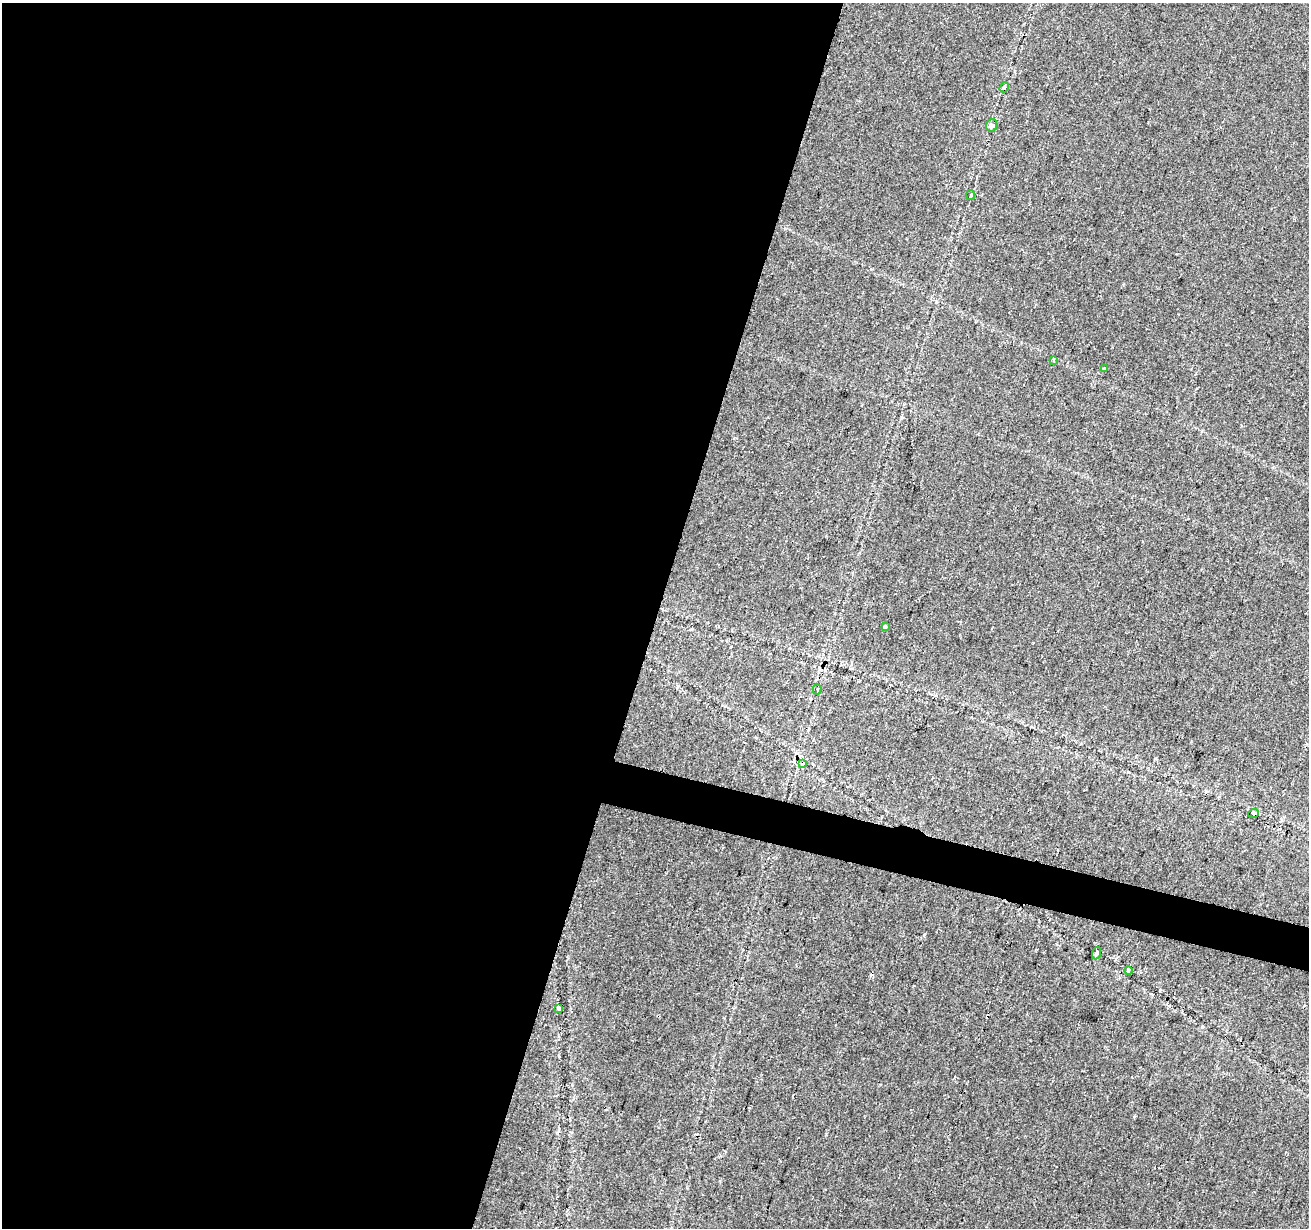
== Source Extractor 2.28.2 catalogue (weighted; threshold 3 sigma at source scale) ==
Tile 5 of 4 x 4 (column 1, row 2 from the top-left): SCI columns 9-1315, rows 2741-3966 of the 5255 x 5425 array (HDU 1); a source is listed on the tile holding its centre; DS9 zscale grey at full resolution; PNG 1311 x 1230 px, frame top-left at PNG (2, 3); each listed source drawn as its Kron ellipse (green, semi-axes under 4 px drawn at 4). Shown black and unused: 52% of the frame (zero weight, under 2 of 3 exposures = <1% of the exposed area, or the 3 px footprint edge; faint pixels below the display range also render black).
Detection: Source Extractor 2.28.2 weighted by HDU 2 'WHT'; one run over the whole footprint, this tile lists its part. Background 0.0227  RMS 0.0036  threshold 0.0163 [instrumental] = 3 sigma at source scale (4.5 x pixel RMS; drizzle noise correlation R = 1.50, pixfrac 1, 0.0396/0.0396 arcsec/px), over >= 5 px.
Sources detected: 16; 4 cosmic-ray / hot-pixel residue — neither listed nor drawn; the other 12 listed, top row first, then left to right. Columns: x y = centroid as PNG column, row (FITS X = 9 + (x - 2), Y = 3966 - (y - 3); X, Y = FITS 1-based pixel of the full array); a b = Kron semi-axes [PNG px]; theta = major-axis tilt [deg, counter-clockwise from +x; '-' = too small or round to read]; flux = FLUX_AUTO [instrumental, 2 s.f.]
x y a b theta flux
1004 87 5 4 - 1.4
992 125 6 5 - 1.9
971 195 5 3 - 0.43
1054 360 4 3 - 0.5
1104 368 4 3 - 0.86
885 627 4 3 - 1
817 689 5 4 - 0.5
803 763 3 3 - 1.9
1253 813 5 3 - 2.4
1096 953 6 4 71 2.3
1129 970 4 3 - 2.6
558 1008 3 3 - 2.2
Overlapping masked pixels (flux is a lower limit): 1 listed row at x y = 1253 813
Unlisted compact peaks at least as high as the median listed source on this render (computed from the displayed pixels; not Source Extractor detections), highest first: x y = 826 1134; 924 935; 1134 1116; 1202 1027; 720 1181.